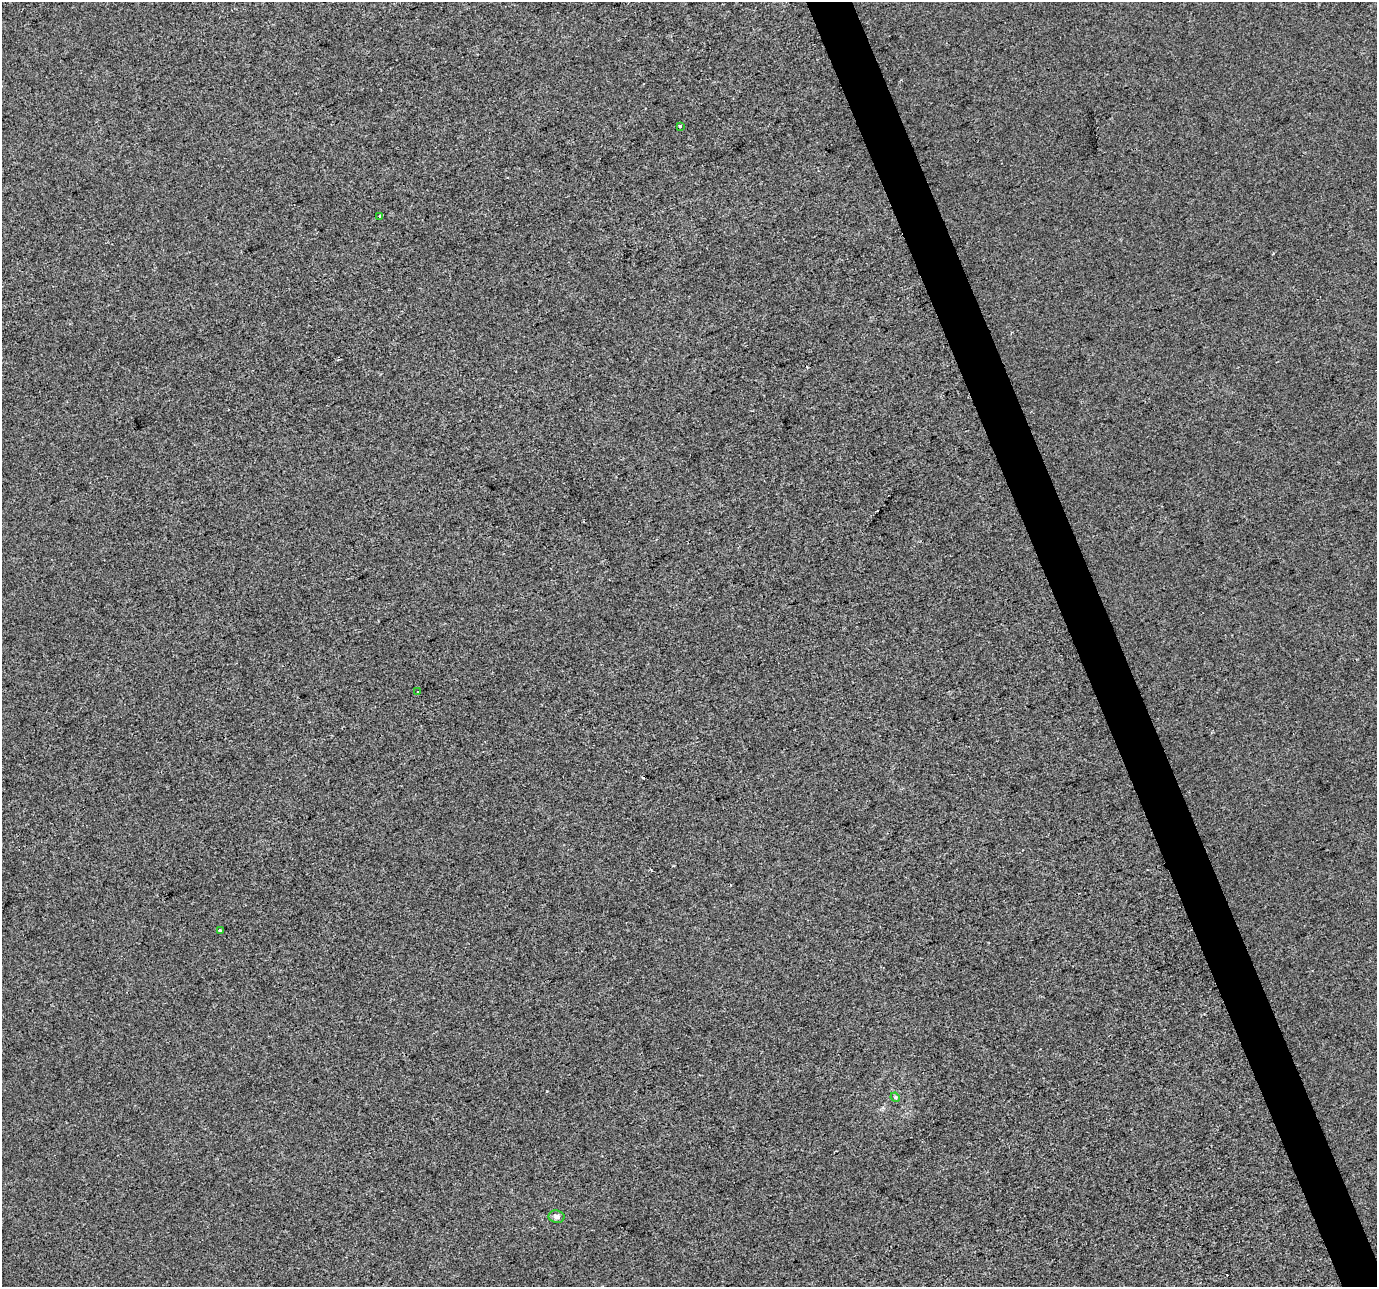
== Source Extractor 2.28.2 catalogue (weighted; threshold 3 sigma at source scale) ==
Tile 6 of 4 x 4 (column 2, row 2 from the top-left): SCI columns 1377-2751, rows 2698-3982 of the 5501 x 5340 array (HDU 1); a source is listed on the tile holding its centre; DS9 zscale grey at full resolution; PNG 1379 x 1289 px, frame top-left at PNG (2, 2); each listed source drawn as its Kron ellipse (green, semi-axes under 4 px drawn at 4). Shown black and unused: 3% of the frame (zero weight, under 2 of 3 exposures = <1% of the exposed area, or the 3 px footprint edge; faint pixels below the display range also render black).
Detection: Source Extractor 2.28.2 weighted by HDU 2 'WHT'; one run over the whole footprint, this tile lists its part. Background -1.26e-04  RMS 0.0056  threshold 0.0253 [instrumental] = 3 sigma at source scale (4.5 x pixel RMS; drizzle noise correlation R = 1.50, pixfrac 1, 0.0396/0.0396 arcsec/px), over >= 5 px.
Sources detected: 10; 4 cosmic-ray / hot-pixel residue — neither listed nor drawn; the other 6 listed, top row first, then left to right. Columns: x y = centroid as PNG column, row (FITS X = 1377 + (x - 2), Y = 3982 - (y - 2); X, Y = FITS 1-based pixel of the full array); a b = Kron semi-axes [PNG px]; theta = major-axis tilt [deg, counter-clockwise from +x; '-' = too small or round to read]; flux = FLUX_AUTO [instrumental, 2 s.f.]
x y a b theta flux
680 127 3 3 - 3.2
380 216 3 3 - 1.5
417 692 3 3 - 1.8
220 931 3 3 - 1.8
895 1097 5 4 - 0.66
556 1217 8 6 -9 2.1